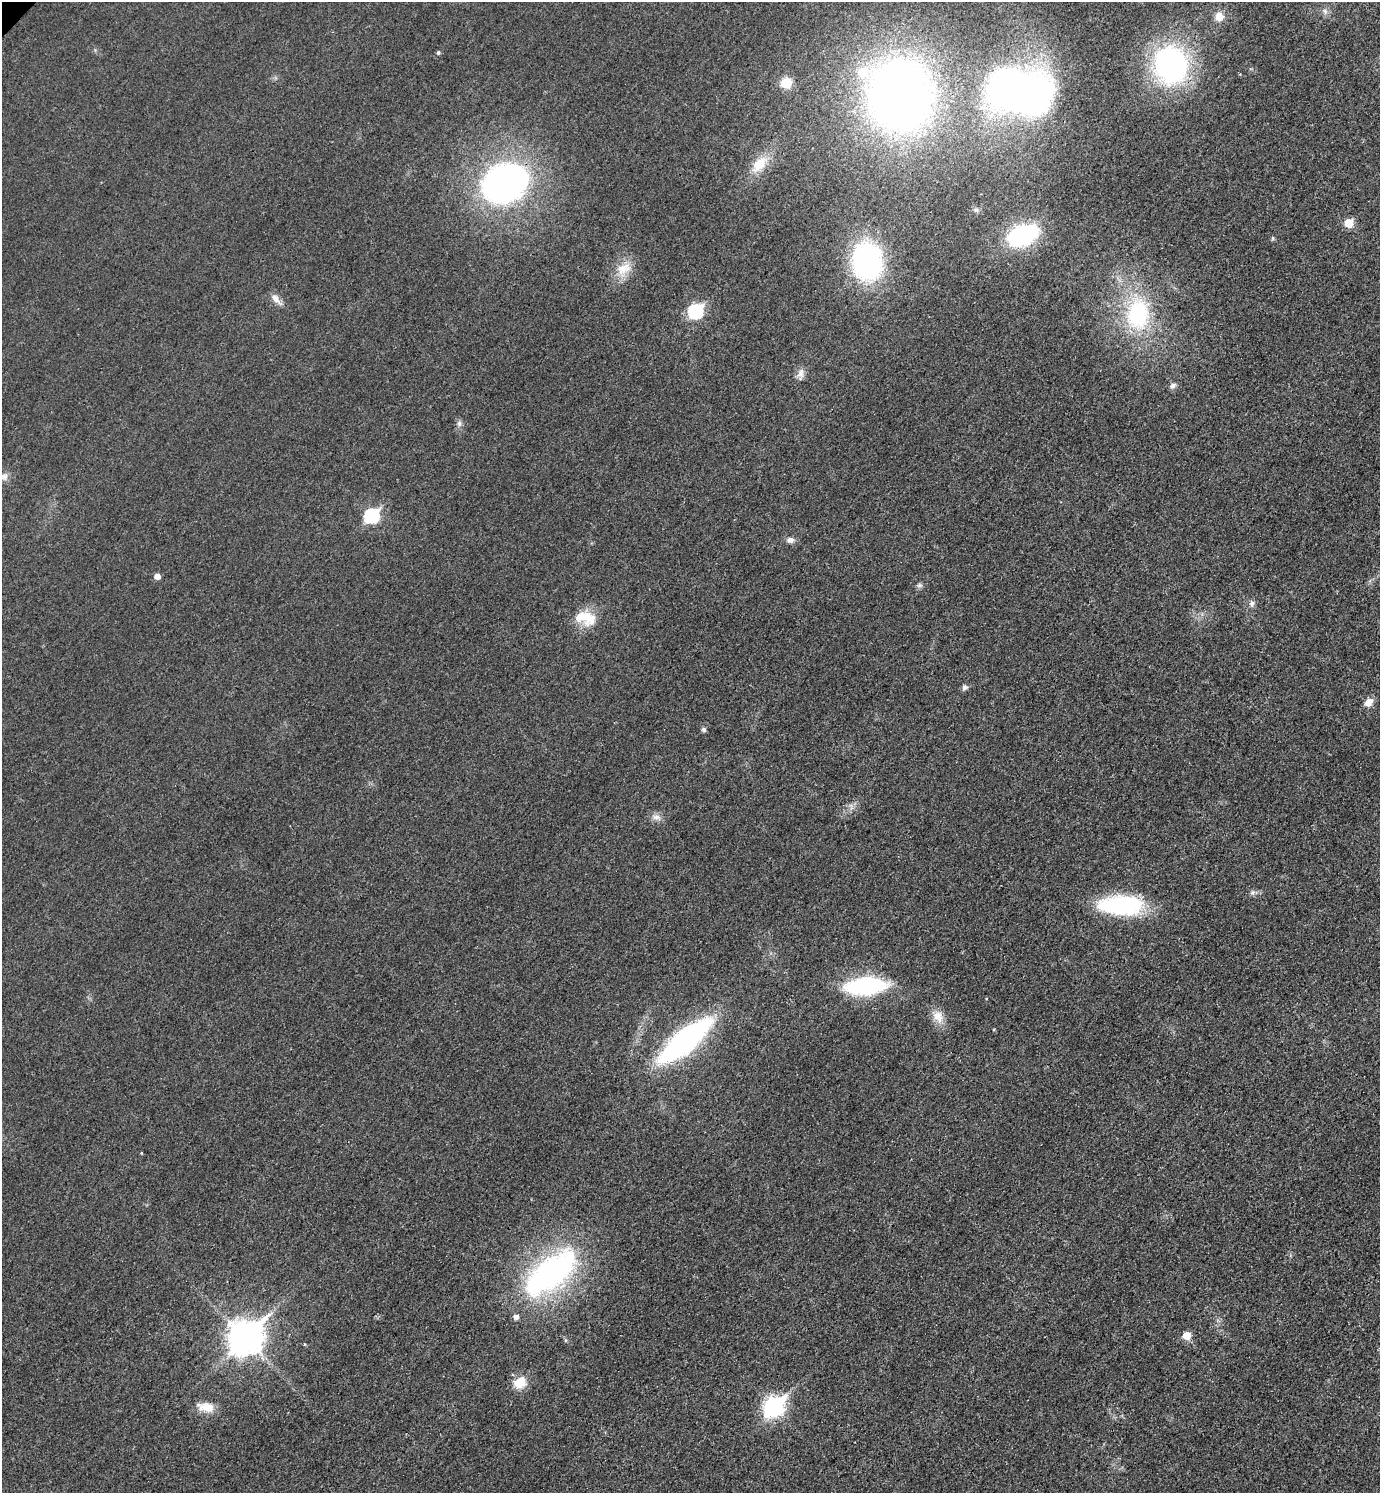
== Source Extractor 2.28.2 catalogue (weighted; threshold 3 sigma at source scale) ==
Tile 6 of 4 x 4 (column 2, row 2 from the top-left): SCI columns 1554-2931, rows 3005-4495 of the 6010 x 6009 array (HDU 1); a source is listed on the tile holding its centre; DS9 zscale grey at full resolution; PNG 1382 x 1495 px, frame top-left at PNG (2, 2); no overlay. Shown black and unused: <1% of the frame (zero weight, under 3 of 4 exposures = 2% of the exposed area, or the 3 px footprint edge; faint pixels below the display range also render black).
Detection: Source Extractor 2.28.2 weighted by HDU 2 'WHT'; one run over the whole footprint, this tile lists its part. Background 0.0177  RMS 0.0055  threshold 0.0248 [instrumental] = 3 sigma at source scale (4.5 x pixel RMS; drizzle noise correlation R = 1.50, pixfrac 1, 0.05/0.05 arcsec/px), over >= 5 px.
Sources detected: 46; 3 inside a brighter listed object's ellipse — not listed separately; the other 43 listed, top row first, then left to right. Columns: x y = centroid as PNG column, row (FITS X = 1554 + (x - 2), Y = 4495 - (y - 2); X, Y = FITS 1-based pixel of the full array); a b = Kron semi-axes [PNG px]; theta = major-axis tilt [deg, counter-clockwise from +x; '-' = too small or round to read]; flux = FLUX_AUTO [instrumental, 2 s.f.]
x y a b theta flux
1325 11 8 6 -70 1.8
1219 16 12 12 - 5.3
438 53 5 4 - 1
1170 65 33 28 -73 130
786 83 10 10 - 9.8
1020 91 55 36 -16 320
899 95 55 51 -86 460
759 164 26 14 47 11
505 183 39 30 26 200
976 210 7 4 -18 1
1349 223 6 5 - 17
1022 235 23 15 21 75
1273 238 6 4 -90 0.7
867 261 32 25 -83 110
623 269 23 14 21 9.9
276 299 17 7 -46 3.9
695 311 8 7 - 70
1138 314 43 31 86 57
801 373 14 9 79 3.3
1172 386 9 7 30 2.1
459 423 8 6 -77 1.8
4 477 10 9 - 2.7
371 516 8 7 - 73
790 540 9 7 -6 2.6
157 576 5 5 - 3.7
919 585 8 6 1 1.4
1252 603 9 7 84 2
587 617 26 18 -48 13
964 687 8 7 - 1.5
1369 702 11 8 44 4.6
704 729 5 5 - 1.5
656 817 12 8 -3 3.1
1252 893 7 7 - 1.5
1121 905 45 18 -1 65
866 986 47 19 5 53
938 1017 18 13 -62 6.7
685 1041 47 15 40 160
550 1273 61 27 40 150
1186 1335 6 5 - 10
245 1337 13 10 45 990
519 1383 14 12 37 11
774 1406 10 8 45 230
207 1407 19 11 -10 8.5
Overlapping masked pixels (flux is a lower limit): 2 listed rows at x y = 1170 65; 505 183